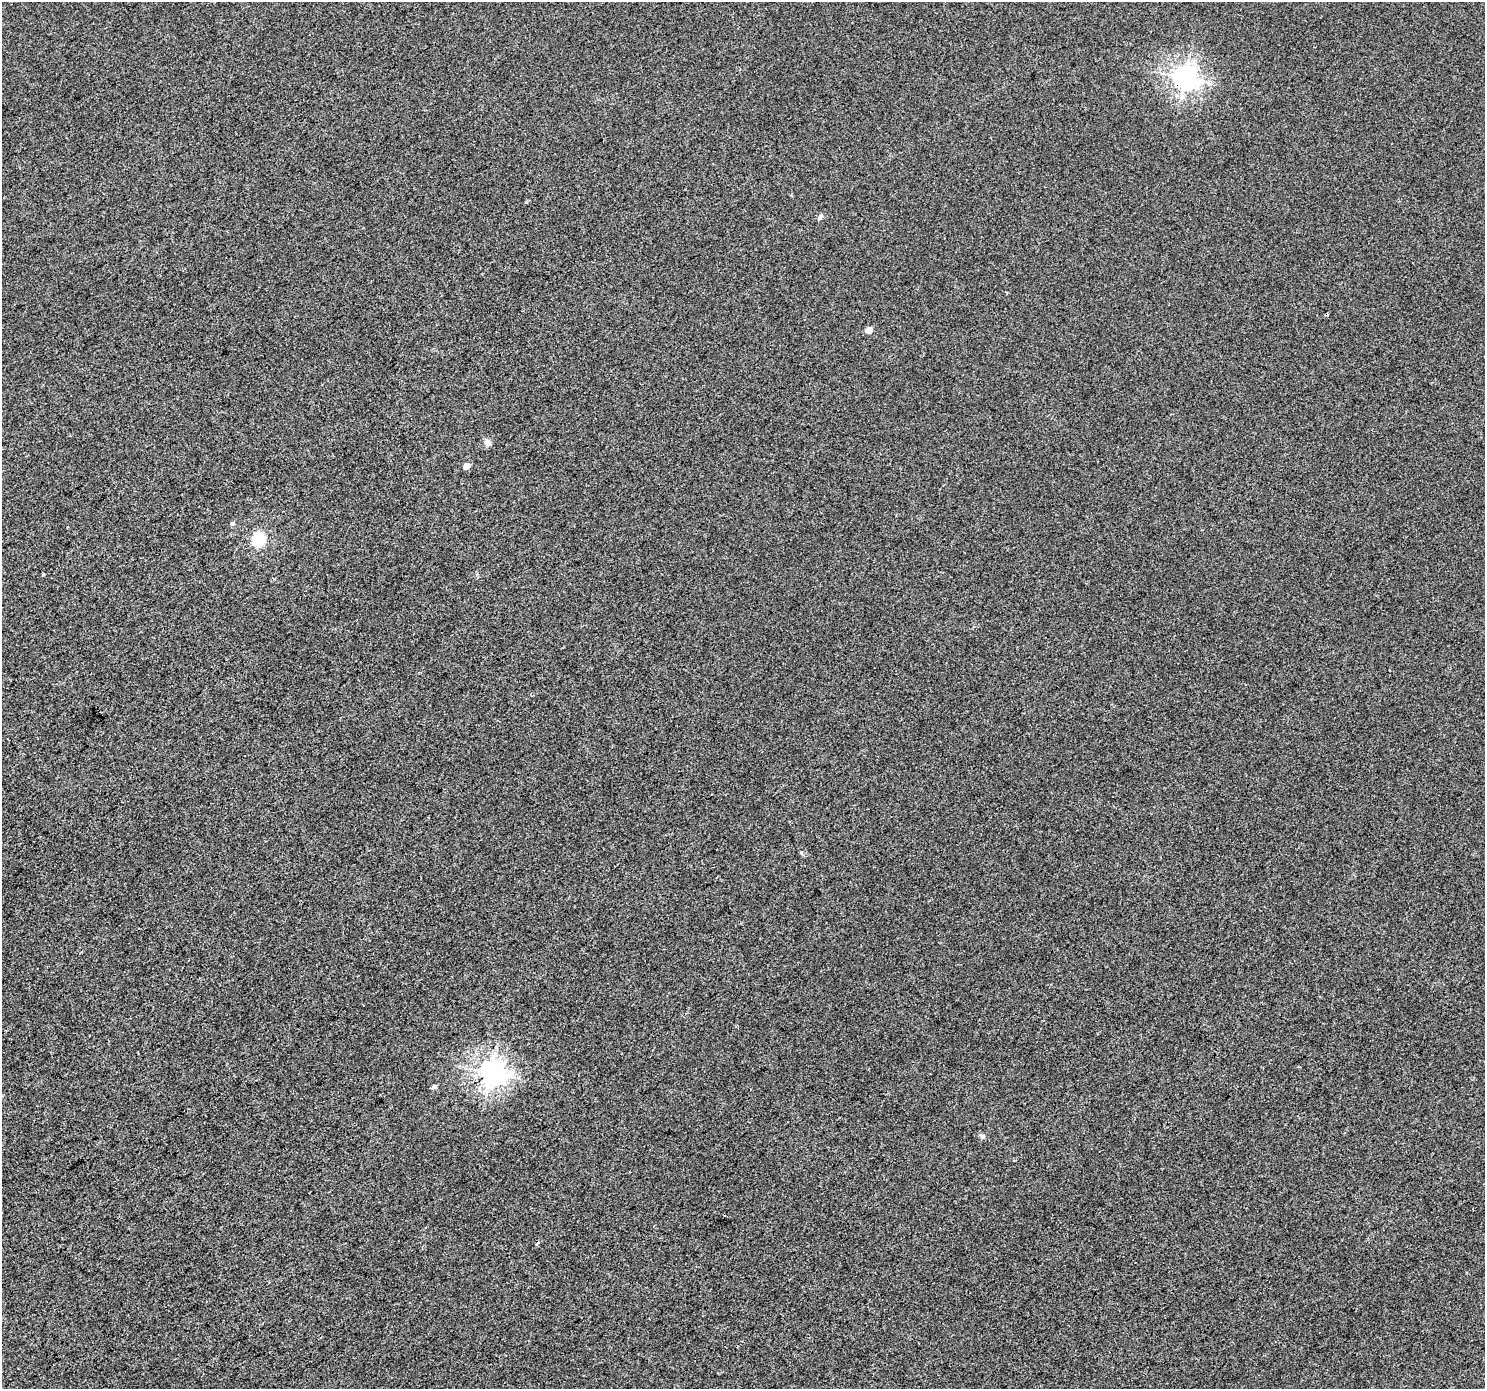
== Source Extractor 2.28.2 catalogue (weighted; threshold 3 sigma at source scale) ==
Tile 7 of 4 x 4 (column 3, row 2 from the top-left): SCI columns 2971-4453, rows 2962-4348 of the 5936 x 5861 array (HDU 1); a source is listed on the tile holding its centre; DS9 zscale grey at full resolution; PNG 1487 x 1391 px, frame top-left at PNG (2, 2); no overlay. Shown black and unused: <1% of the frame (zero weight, under 3 of 4 exposures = <1% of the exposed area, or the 3 px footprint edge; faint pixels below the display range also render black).
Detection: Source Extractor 2.28.2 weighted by HDU 2 'WHT'; one run over the whole footprint, this tile lists its part. Background 3.25e-04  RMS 0.0036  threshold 0.0161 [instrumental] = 3 sigma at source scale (4.5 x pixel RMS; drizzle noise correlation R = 1.50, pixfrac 1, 0.0396/0.0396 arcsec/px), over >= 5 px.
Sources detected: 11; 1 cosmic-ray / hot-pixel residue — not listed; the other 10 listed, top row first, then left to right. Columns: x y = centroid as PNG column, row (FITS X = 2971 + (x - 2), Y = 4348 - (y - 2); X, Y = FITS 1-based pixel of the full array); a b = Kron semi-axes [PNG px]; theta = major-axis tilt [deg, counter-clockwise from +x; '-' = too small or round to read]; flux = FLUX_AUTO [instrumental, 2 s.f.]
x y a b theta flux
1185 77 8 7 - 220
820 217 7 5 51 1
869 330 4 4 - 3.6
488 442 11 6 -89 1.2
466 466 5 4 - 3.5
232 523 5 5 - 0.72
258 539 6 5 - 42
491 1072 8 7 - 240
434 1086 6 4 30 0.91
983 1136 7 5 0 0.69
Overlapping masked pixels (flux is a lower limit): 1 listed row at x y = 1185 77